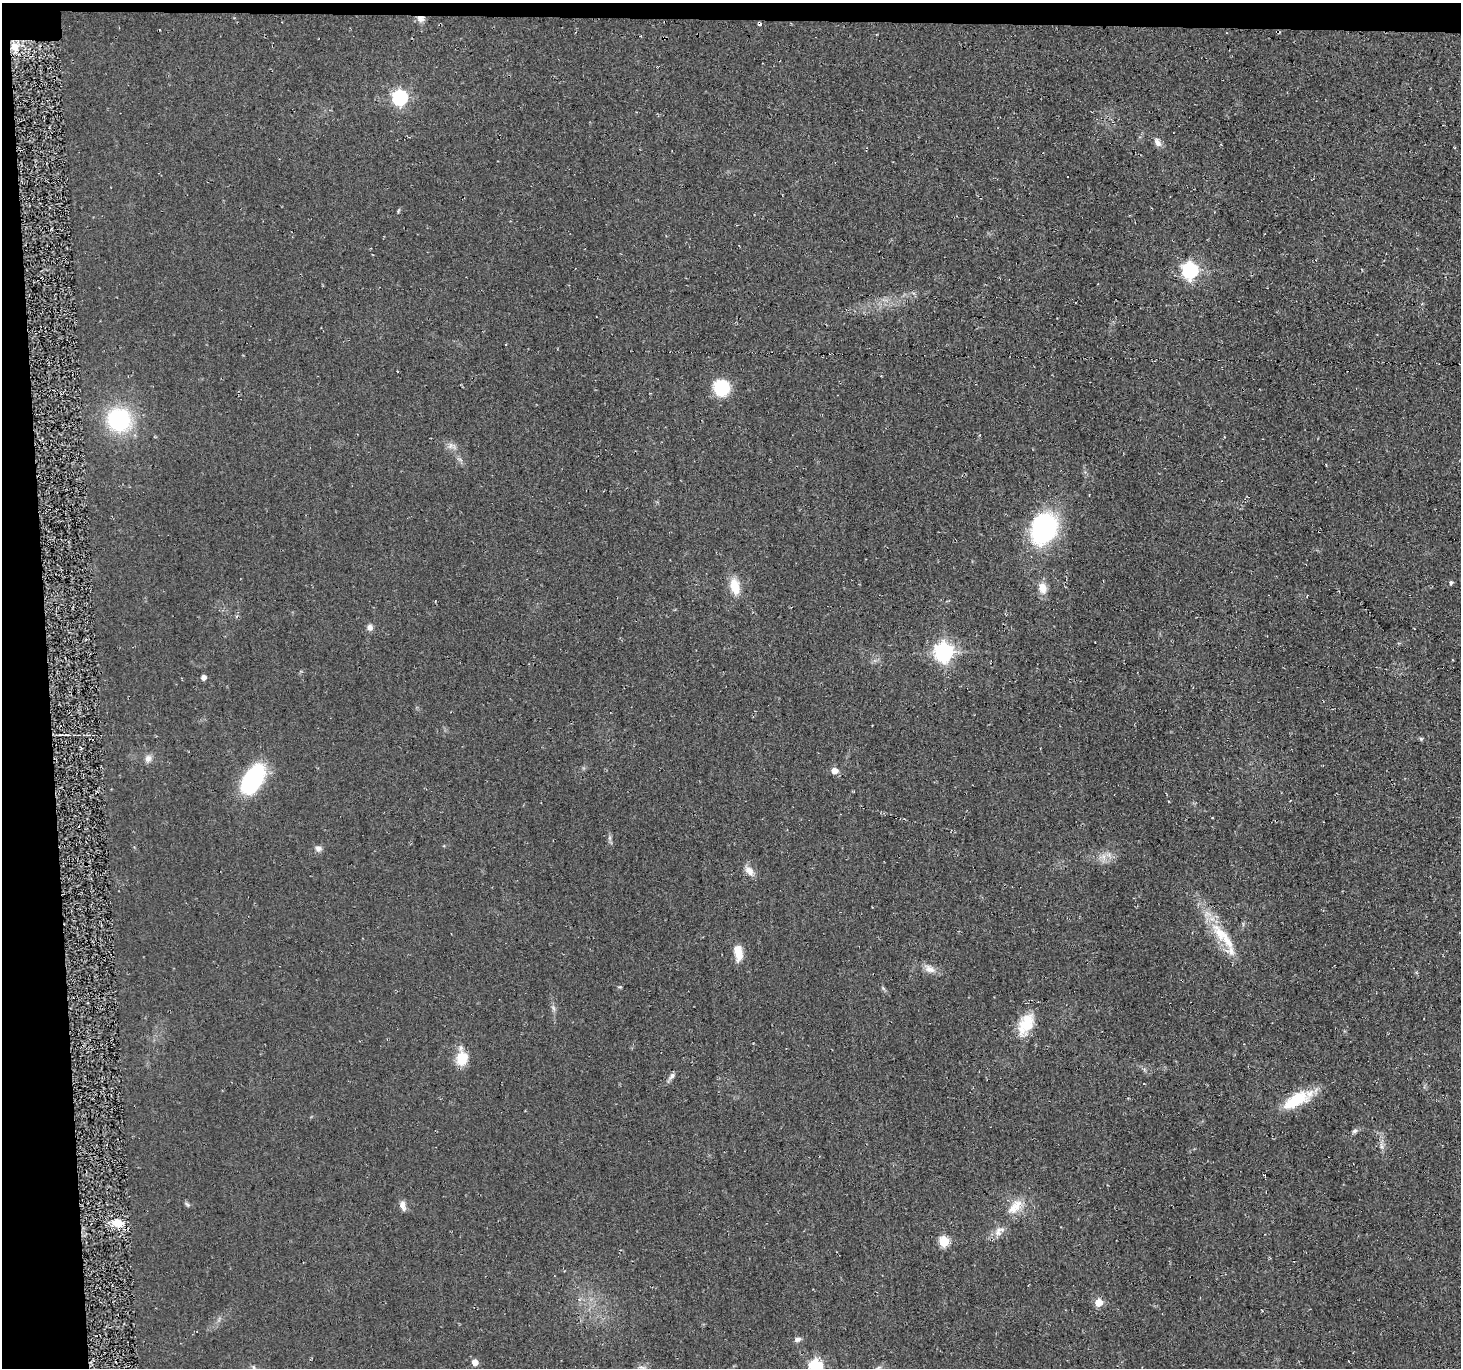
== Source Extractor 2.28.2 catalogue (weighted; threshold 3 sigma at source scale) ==
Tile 1 of 3 x 3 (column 1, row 1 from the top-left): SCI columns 6-1464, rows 2878-4243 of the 4432 x 4382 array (HDU 1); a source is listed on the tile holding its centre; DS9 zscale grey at full resolution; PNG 1463 x 1370 px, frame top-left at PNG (2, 3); no overlay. Shown black and unused: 5% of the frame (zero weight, under 2 of 3 exposures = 3% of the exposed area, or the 3 px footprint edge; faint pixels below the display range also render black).
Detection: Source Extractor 2.28.2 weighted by HDU 2 'WHT'; one run over the whole footprint, this tile lists its part. Background 0.0522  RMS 0.012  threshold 0.0536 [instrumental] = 3 sigma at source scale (4.5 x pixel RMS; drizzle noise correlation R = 1.50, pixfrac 1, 0.05/0.05 arcsec/px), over >= 5 px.
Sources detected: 51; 2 inside a brighter object's white glare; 1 cosmic-ray / hot-pixel residue — not listed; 4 inside a brighter listed object's ellipse — not listed separately; the other 44 listed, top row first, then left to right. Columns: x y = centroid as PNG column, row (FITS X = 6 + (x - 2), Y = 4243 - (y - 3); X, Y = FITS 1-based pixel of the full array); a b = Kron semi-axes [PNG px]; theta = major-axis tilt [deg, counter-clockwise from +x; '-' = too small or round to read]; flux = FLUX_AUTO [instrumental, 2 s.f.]
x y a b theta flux
421 18 10 8 -8 6.4
15 46 9 8 - 11
400 97 7 6 - 260
1157 142 14 8 -65 6.2
1190 270 7 6 - 340
721 388 15 14 - 53
119 420 23 22 - 110
450 446 7 4 71 3
1043 529 36 25 69 160
1451 582 5 4 - 2.5
735 586 19 10 -75 21
1043 588 14 10 -78 12
370 627 7 6 - 5.1
944 652 7 7 - 550
203 677 5 4 - 6.4
1421 739 5 5 - 1.6
148 758 10 9 - 5.9
835 770 5 5 - 13
253 779 31 17 58 110
318 848 9 7 -7 4.3
1104 857 7 4 -72 3.8
749 871 15 8 -53 9
1221 934 36 15 -45 40
738 953 19 10 -81 16
929 969 17 10 -30 9.2
553 1008 7 4 -71 2.5
1026 1024 29 16 65 32
462 1058 19 13 85 24
672 1076 9 6 51 4
1297 1100 23 20 33 30
1355 1131 8 5 38 2.9
1381 1146 10 4 -77 3.6
187 1204 8 4 -37 2
402 1204 9 8 - 5
1017 1206 23 11 66 17
118 1223 13 9 -18 17
999 1231 19 9 38 9.8
944 1241 5 5 - 68
1099 1302 5 5 - 25
798 1339 9 6 22 3.5
475 1362 5 5 - 12
815 1366 6 6 - 130
642 1368 11 4 -27 3.4
878 1368 8 4 45 2.4
Overlapping masked pixels (flux is a lower limit): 1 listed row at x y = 421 18
Isophote crosses this tile's border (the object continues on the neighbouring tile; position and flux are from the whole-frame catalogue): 3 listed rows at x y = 815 1366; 642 1368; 878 1368